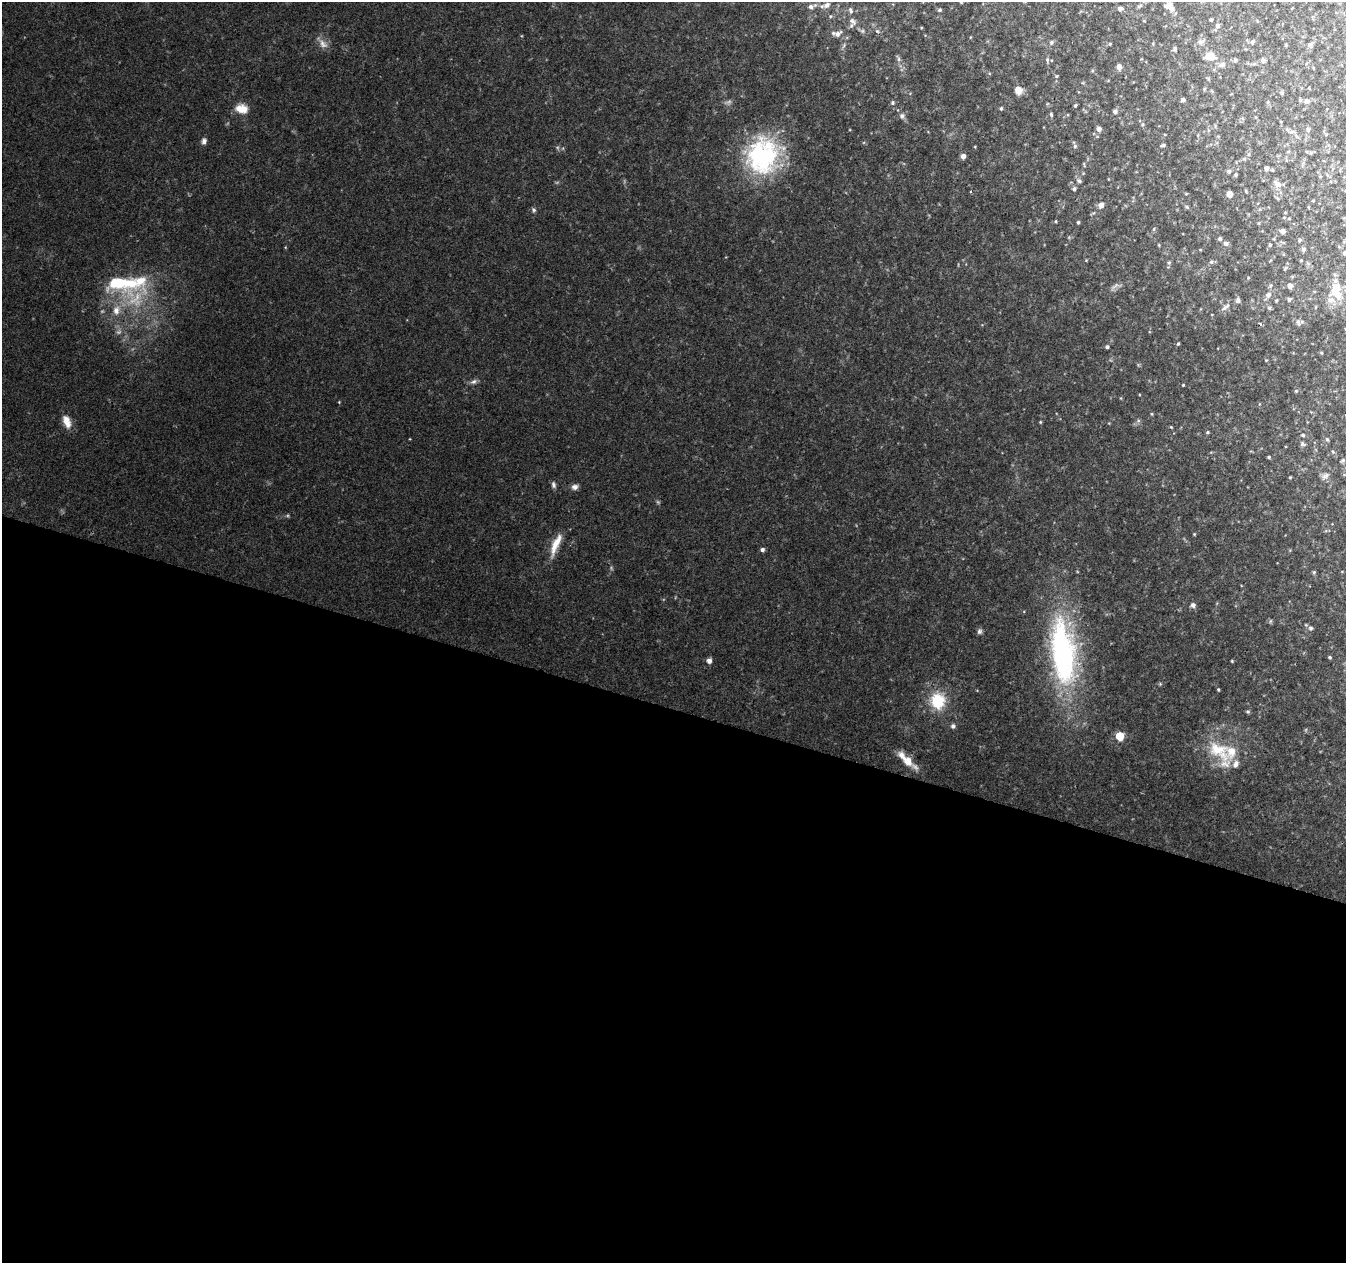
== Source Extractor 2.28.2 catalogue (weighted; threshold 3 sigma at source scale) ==
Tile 14 of 4 x 4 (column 2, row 4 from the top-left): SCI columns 1351-2694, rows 280-1540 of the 5382 x 5538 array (HDU 1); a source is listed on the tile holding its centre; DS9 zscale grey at full resolution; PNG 1348 x 1265 px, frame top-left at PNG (2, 2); no overlay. Shown black and unused: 44% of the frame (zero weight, under 2 of 3 exposures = <1% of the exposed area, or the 3 px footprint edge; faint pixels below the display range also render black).
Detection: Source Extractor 2.28.2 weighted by HDU 2 'WHT'; one run over the whole footprint, this tile lists its part. Background 0.0592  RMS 0.0067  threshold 0.0301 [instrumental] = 3 sigma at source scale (4.5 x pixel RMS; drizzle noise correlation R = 1.50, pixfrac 1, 0.0396/0.0396 arcsec/px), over >= 5 px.
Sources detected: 149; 5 too faint to see at this stretch — not listed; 9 inside a brighter listed object's ellipse — not listed separately; the other 135 listed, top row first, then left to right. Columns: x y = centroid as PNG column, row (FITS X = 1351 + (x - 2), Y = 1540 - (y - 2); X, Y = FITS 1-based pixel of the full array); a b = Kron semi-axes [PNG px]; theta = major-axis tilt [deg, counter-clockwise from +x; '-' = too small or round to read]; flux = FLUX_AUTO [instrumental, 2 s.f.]
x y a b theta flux
961 2 4 4 - 0.72
827 5 9 6 25 3.6
1140 6 9 3 45 1.1
811 7 7 6 - 2.3
1171 8 23 8 -68 5.9
1120 9 5 5 - 2.6
940 10 5 5 - 1.2
1211 20 3 3 - 0.89
852 21 13 9 -54 4.5
1144 21 4 3 - 0.47
1257 21 5 3 - 0.52
1217 26 6 5 - 2.1
877 31 5 4 - 0.98
837 33 13 7 2 4.5
1051 42 6 5 - 1.2
1200 42 9 6 12 2.1
1252 42 6 5 - 1.6
323 44 15 9 -42 4.8
1110 44 4 4 - 0.73
1286 45 4 3 - 0.6
1309 45 7 5 2 1.6
1174 49 5 4 - 1.2
1210 56 12 9 -4 6.7
898 59 10 5 -66 1.9
1047 60 7 5 -82 1.2
1235 60 5 4 - 1.1
1263 60 6 6 - 1.3
1222 64 9 7 40 2.5
1119 67 7 6 - 2.9
1056 76 4 4 - 0.75
1204 89 5 4 - 0.67
1018 90 9 8 - 5
1282 93 5 5 - 1.1
1183 100 4 3 - 1.6
1306 101 8 7 - 2.5
1268 102 6 3 72 0.74
893 103 5 5 - 1.2
1075 106 5 3 - 0.83
1001 108 5 4 - 0.93
242 109 15 11 -11 9.4
1115 111 6 6 - 1.9
1051 114 5 4 - 1.1
902 116 7 7 - 2.3
1142 124 6 6 - 1.2
1099 129 5 5 - 3.1
1308 130 8 5 -79 1.6
1291 132 8 4 1 1.5
1297 136 7 4 -44 1.3
204 141 8 6 84 2.2
1163 145 6 3 15 1.1
1075 146 5 5 - 1.3
1311 153 6 5 - 1.1
1249 154 6 4 71 1.1
763 156 47 41 69 90
963 156 5 4 - 3.5
1266 168 6 5 - 2.6
1229 171 6 5 - 1.5
1235 175 5 4 - 0.94
1320 176 4 3 - 0.5
1079 181 7 5 -37 1.5
1277 184 10 7 -42 4.6
1074 189 5 5 - 1.5
1246 191 5 3 - 0.61
1229 194 5 4 - 5.2
1313 201 3 3 - 0.57
1101 205 8 7 - 2.9
1187 207 6 5 - 0.98
534 210 6 5 - 1.3
1285 212 4 3 - 0.51
1056 221 4 3 - 0.61
1078 222 4 3 - 0.93
1154 229 6 4 87 0.82
1283 231 6 5 - 1.9
1220 239 5 4 - 1.5
1299 240 5 4 - 1
1226 243 7 6 - 1.7
1270 245 4 4 - 1
1303 249 5 5 - 1.9
1345 253 5 4 - 1.4
1301 260 4 4 - 0.62
1211 262 5 5 - 1.3
1169 263 5 5 - 0.98
1286 268 6 4 29 1.1
119 283 52 19 -9 48
1290 286 6 5 - 3.4
1335 288 18 10 58 14
1268 295 11 7 55 3.4
1289 299 6 5 - 1.3
1276 301 4 4 - 0.64
1225 307 16 5 39 3
1269 308 5 4 - 1.2
116 310 13 10 77 7.1
1298 322 11 6 -65 2.2
1260 324 4 3 - 1.2
1178 344 4 3 - 0.79
1107 347 4 4 - 1.4
1321 353 4 4 - 0.65
474 381 9 6 26 2.1
1183 385 3 3 - 0.58
1296 391 5 5 - 0.88
339 402 3 3 - 0.5
1152 414 5 3 - 0.61
67 421 17 9 -69 7.5
1040 422 4 4 - 0.66
1171 427 5 3 - 0.58
1207 432 4 3 - 0.86
1303 435 4 4 - 0.92
1327 439 5 4 - 0.94
1302 444 7 5 -36 1.3
1333 452 5 4 - 0.75
1269 457 3 3 - 0.78
1343 460 5 4 - 1
1325 476 12 6 37 2.5
1290 477 3 3 - 0.57
553 485 9 6 -78 1.9
575 487 9 7 14 2.7
1194 534 4 4 - 0.59
556 544 29 8 67 11
762 550 5 4 - 1.9
1314 572 5 4 - 0.86
1193 605 7 7 - 2.1
1311 628 6 6 - 1.6
979 631 8 6 87 1.8
1063 652 77 27 -83 160
1330 657 4 3 - 0.91
709 661 5 5 - 3.7
1232 661 3 3 - 0.6
1160 684 4 4 - 0.76
1218 690 3 3 - 0.77
938 701 19 17 -83 26
1248 712 5 5 - 1
953 726 6 6 - 2.1
1120 736 5 5 - 22
1219 751 43 22 -36 31
907 760 28 7 -43 12
Isophote crosses this tile's border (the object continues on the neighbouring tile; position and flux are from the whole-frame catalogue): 3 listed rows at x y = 961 2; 1171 8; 1345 253
Unlisted compact peaks at least as high as the median listed source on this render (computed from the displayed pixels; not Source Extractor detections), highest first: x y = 830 16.